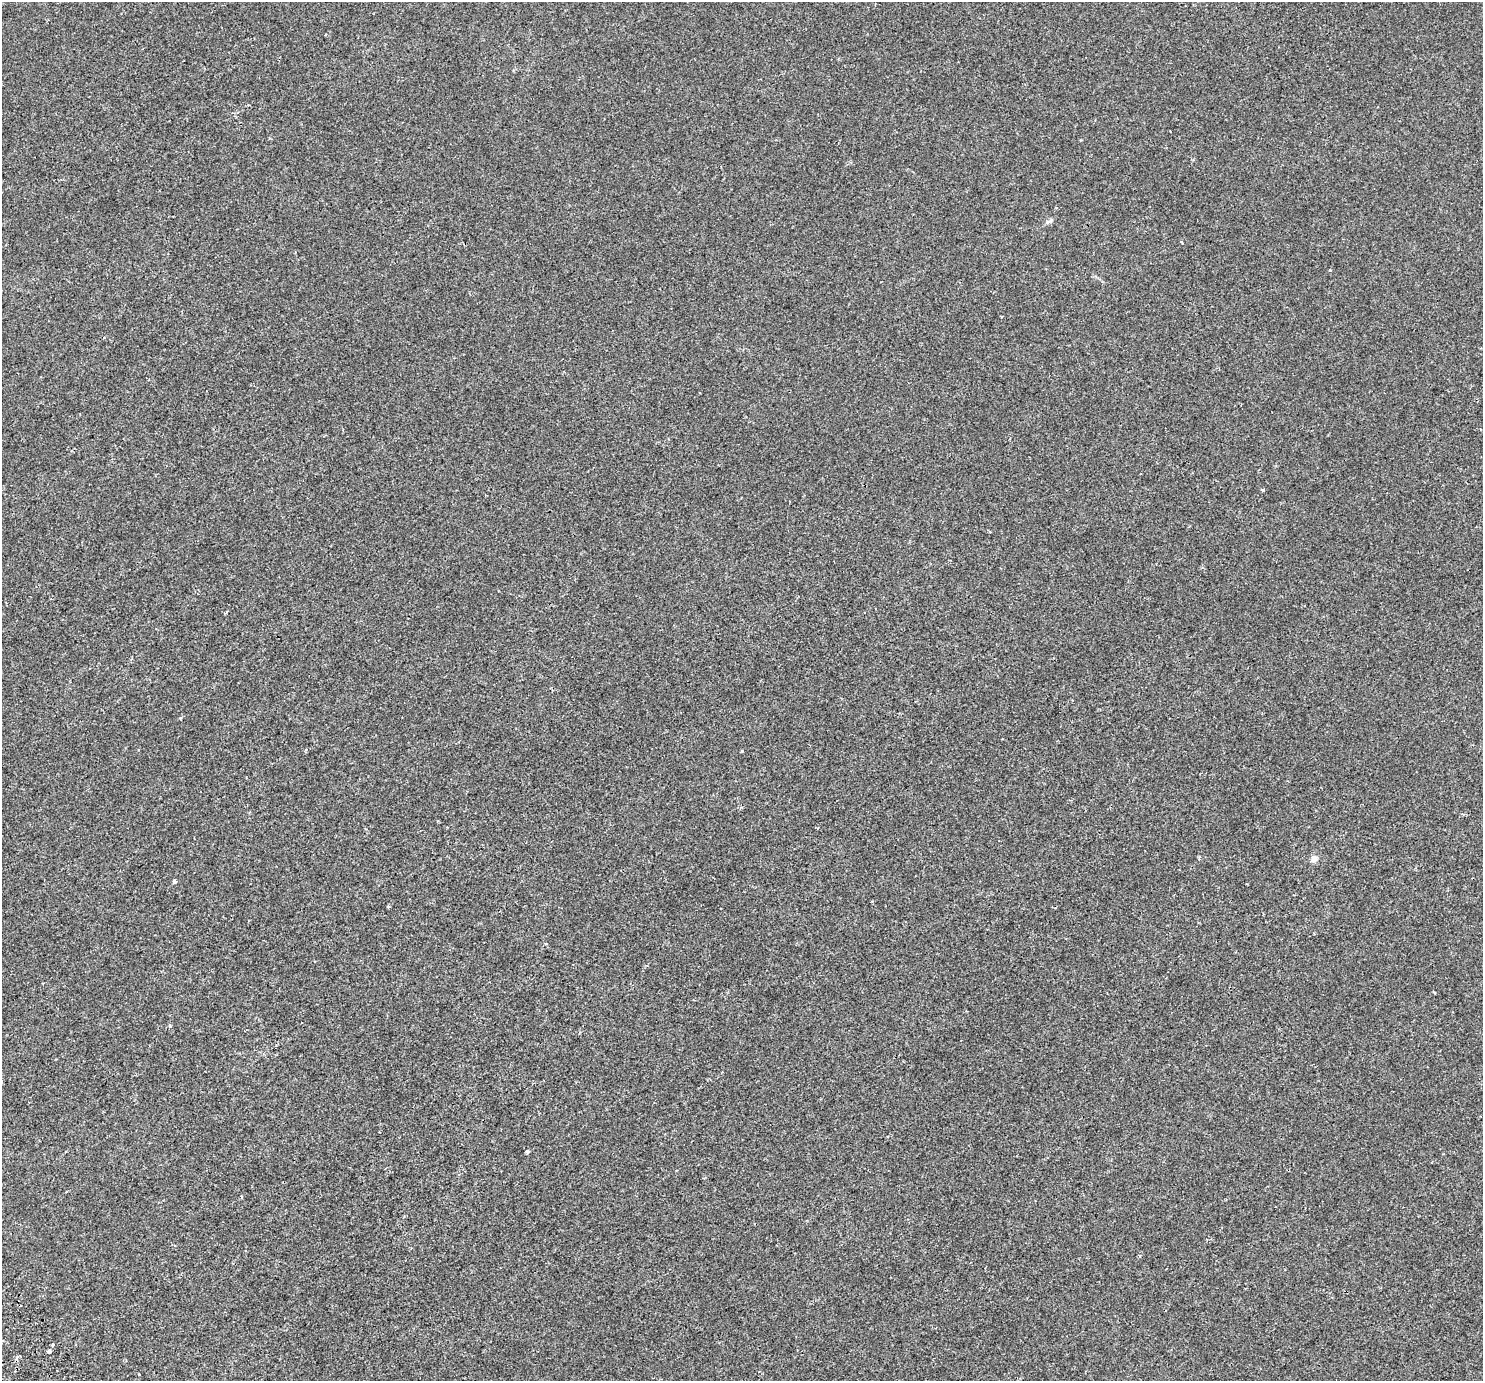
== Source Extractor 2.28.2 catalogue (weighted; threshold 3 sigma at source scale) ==
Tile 7 of 4 x 4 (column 3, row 2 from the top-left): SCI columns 3023-4503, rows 2948-4326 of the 6034 x 5956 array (HDU 1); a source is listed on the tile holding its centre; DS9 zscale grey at full resolution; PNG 1485 x 1383 px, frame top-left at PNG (2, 2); no overlay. Shown black and unused: <1% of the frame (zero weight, under 2 of 3 exposures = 3% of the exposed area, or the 3 px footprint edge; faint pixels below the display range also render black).
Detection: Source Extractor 2.28.2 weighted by HDU 2 'WHT'; one run over the whole footprint, this tile lists its part. Background -2.08e-05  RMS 0.0026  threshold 0.0119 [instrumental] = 3 sigma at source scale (4.5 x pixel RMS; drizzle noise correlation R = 1.50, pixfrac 1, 0.0396/0.0396 arcsec/px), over >= 5 px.
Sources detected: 15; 1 cosmic-ray / hot-pixel residue — not listed; the other 14 listed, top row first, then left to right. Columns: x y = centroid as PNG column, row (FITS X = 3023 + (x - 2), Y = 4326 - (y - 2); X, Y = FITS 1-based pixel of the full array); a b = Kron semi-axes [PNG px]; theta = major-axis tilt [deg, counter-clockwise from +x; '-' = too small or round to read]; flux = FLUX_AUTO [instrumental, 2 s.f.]
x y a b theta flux
1048 222 7 5 30 0.58
1181 242 3 3 - 0.27
1330 270 3 3 - 0.76
1262 490 3 3 - 0.69
990 531 3 3 - 0.24
226 612 5 3 - 0.24
180 718 5 3 - 0.22
742 751 4 3 - 0.21
1314 859 9 8 - 1.1
174 882 4 3 - 0.82
170 1026 5 4 - 0.43
527 1152 3 3 - 0.56
241 1197 4 2 - 0.39
49 1351 3 3 - 6.4